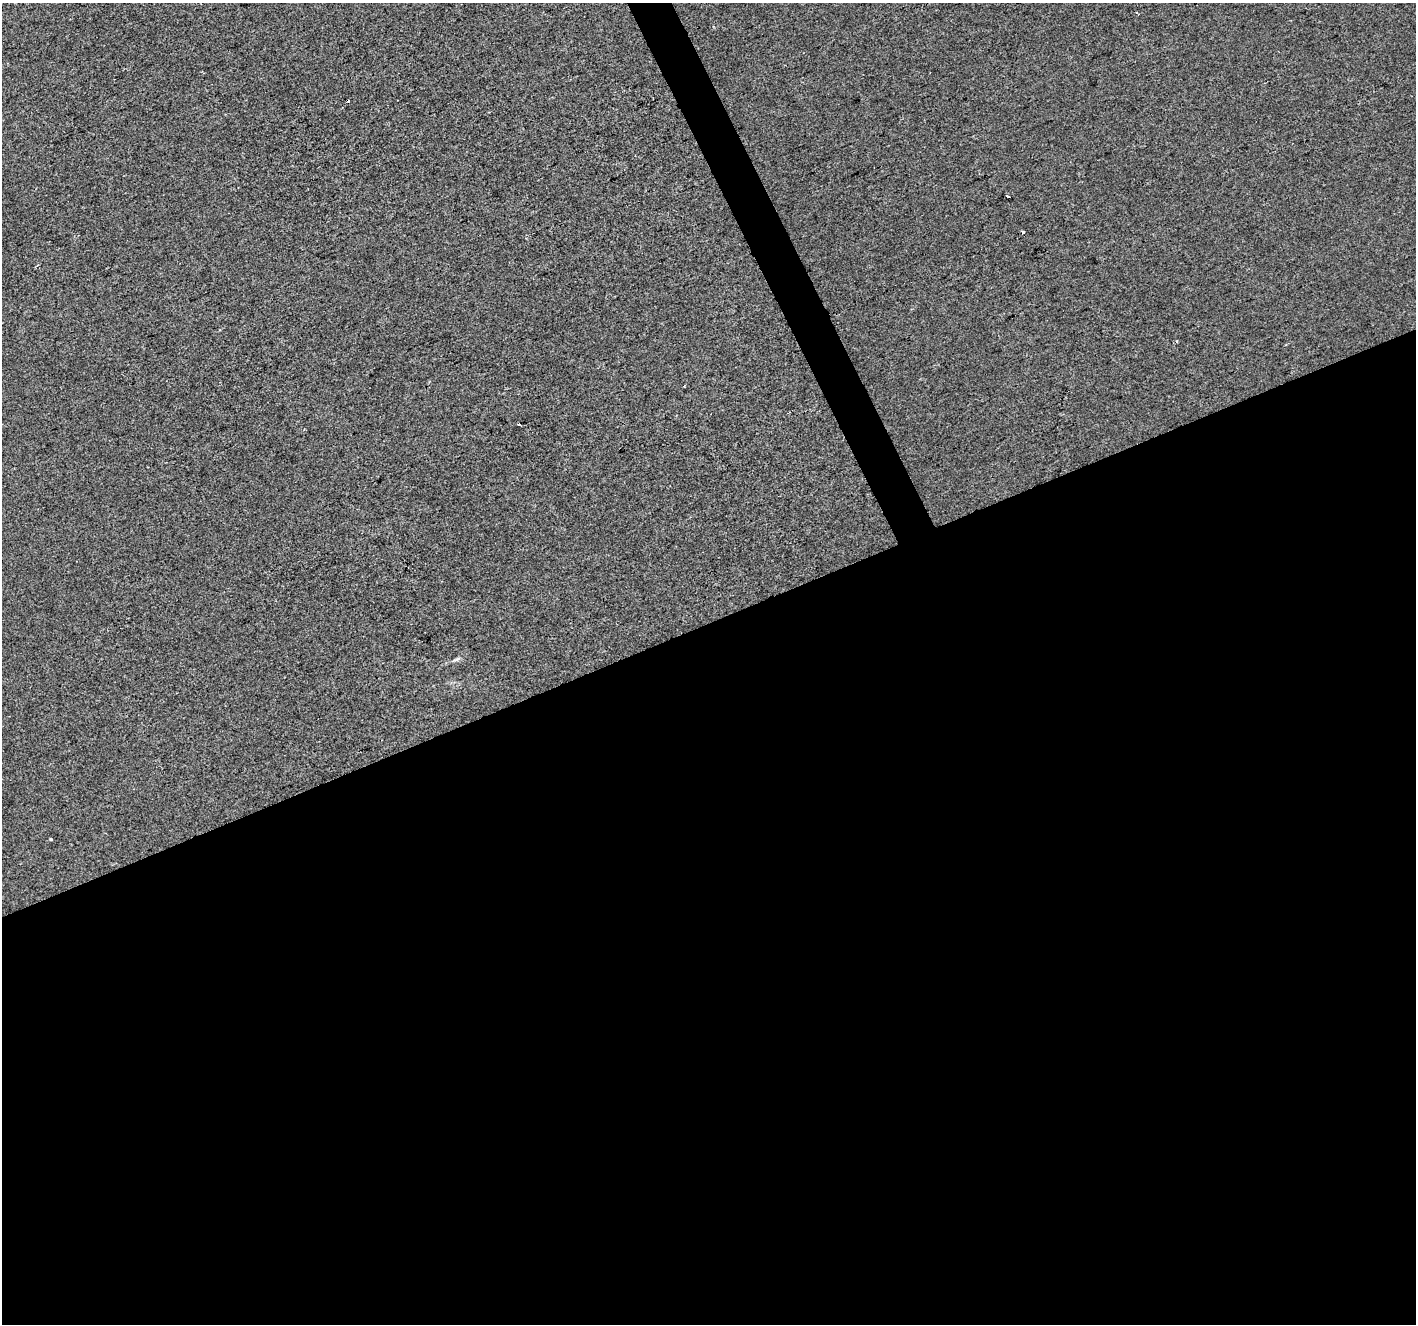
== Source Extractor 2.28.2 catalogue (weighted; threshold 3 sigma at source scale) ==
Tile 15 of 4 x 4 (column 3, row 4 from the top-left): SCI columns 2832-4245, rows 147-1468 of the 5660 x 5522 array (HDU 1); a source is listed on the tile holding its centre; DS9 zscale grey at full resolution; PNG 1418 x 1326 px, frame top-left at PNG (2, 3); no overlay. Shown black and unused: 54% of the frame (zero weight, under 2 of 3 exposures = <1% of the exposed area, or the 3 px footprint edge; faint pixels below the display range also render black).
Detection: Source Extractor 2.28.2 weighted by HDU 2 'WHT'; one run over the whole footprint, this tile lists its part. Background 9.17e-04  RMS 0.0057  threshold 0.0255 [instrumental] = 3 sigma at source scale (4.5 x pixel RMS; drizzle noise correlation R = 1.50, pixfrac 1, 0.0396/0.0396 arcsec/px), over >= 5 px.
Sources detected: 8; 3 cosmic-ray / hot-pixel residue — not listed; the other 5 listed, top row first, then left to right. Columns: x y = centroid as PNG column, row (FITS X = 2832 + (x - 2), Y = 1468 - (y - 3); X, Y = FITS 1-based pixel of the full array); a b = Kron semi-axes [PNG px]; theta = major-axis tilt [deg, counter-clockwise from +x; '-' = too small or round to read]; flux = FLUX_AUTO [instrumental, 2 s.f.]
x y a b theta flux
1137 12 3 3 - 2.5
1007 196 3 3 - 2.2
519 424 3 3 - 4
457 659 11 3 25 1.2
51 839 3 3 - 1.5